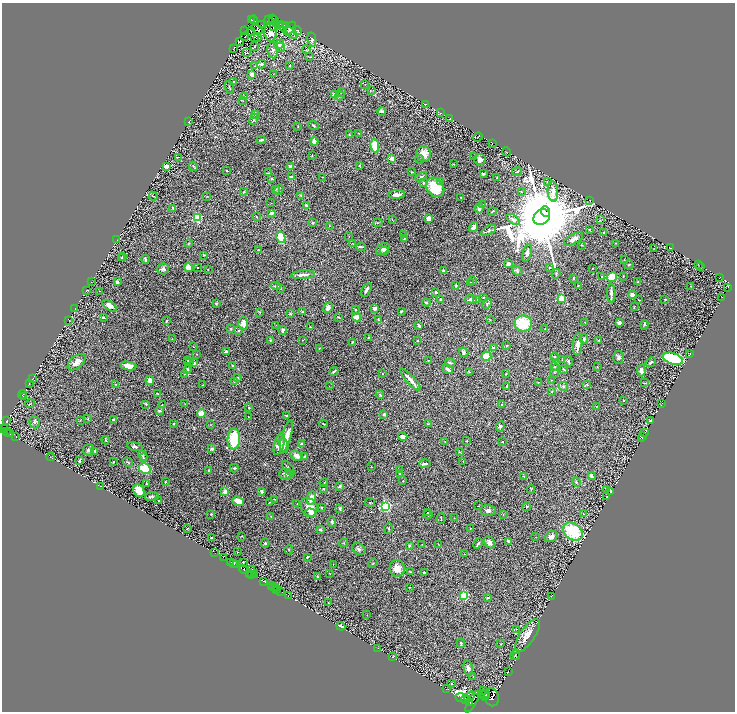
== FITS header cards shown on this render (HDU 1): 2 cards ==
NAXIS1  =                 1466
NAXIS2  =                 1419

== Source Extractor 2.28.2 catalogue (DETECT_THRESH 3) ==
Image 1466 x 1419 px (HDU 1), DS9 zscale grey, zoomed out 1/2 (1 PNG px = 2 x 2 image px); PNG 737 x 714 px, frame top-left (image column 2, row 1418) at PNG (2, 3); each listed source drawn as its Kron ellipse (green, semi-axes under 4 px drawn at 4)
Background 1.09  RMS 0.016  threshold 0.0486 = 3 sigma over >= 5 px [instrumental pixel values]
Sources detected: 507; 38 cannot appear on this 1/2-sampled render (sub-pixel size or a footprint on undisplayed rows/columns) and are neither listed nor drawn; the other 469 listed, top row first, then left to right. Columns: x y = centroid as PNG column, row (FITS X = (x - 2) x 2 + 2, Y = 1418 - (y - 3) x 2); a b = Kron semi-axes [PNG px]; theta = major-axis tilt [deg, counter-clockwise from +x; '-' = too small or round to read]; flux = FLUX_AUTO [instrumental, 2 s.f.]
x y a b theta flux
273 18 2 1 - 1.4
251 19 3 2 - 38
268 19 2 1 - 0.96
254 20 4 2 - 55
274 20 4 2 - 1.5
276 24 2 1 - 1
262 25 2 1 - 0.89
281 25 4 1 - 1.4
286 25 3 1 - 1.7
273 26 2 1 - 1
283 27 5 2 - 1.5
290 28 8 4 54 10
257 29 6 3 -27 1
245 30 2 1 - 1.3
251 31 4 2 - 3.6
297 31 4 2 - 2.1
270 32 9 6 -84 25
291 33 8 3 -42 6
245 37 2 1 - 0.97
254 37 2 1 - 0.84
257 37 2 1 - 1
312 39 7 4 -80 9.3
239 42 2 1 - 1.4
279 44 5 4 - 14
255 46 3 2 - 0.9
281 47 5 4 - 4.1
233 49 4 2 - 1.5
273 50 8 5 -85 12
306 50 4 3 - 2.5
247 53 4 3 - 2.4
310 57 3 3 - 2.2
261 64 4 3 - 7.6
255 66 3 2 - 2.4
290 66 3 2 - 1.9
252 74 3 3 - 18
273 74 2 2 - 0.96
233 82 3 3 - 2.3
365 84 2 1 - 0.73
229 87 7 2 -71 3.7
371 90 3 2 - 1.5
341 93 2 2 - 2
334 95 4 4 - 17
244 96 3 2 - 1.5
340 96 5 3 - 3.1
242 100 3 2 - 1.7
426 104 2 1 - 0.95
382 111 4 2 - 7.4
440 113 2 1 - 0.69
255 114 3 3 - 1.9
254 119 6 3 65 6.1
450 119 4 2 - 1.1
189 122 3 1 - 1.6
313 125 5 3 - 3.8
298 126 2 2 - 1.1
358 133 3 2 - 1.8
349 135 2 2 - 2.7
478 137 5 1 - 0.88
261 140 4 2 - 4.1
314 142 4 3 - 21
492 143 2 1 - 0.73
375 146 7 3 -80 96
507 152 4 2 - 1.8
424 154 8 7 - 32
312 155 3 2 - 1.4
178 157 3 2 - 0.98
474 157 4 2 - 2.1
392 158 2 2 - 51
419 159 4 2 - 3.6
480 159 6 5 - 12
453 164 3 2 - 1.5
167 166 2 2 - 85
193 166 5 3 - 3
359 166 3 3 - 2.3
291 167 3 3 - 8.2
227 170 2 2 - 2.5
412 172 3 2 - 1.8
517 172 5 2 - 3.1
269 173 4 3 - 3.3
483 174 3 2 - 4.6
291 177 3 2 - 14
322 177 2 2 - 1.4
421 177 6 3 26 4.3
497 178 2 2 - 2.9
272 179 4 3 - 3.1
440 181 3 3 - 2.3
547 182 3 2 - 1.8
423 183 3 3 - 4
435 187 10 8 -51 110
275 189 3 3 - 3.1
279 189 5 2 - 3.1
553 191 10 5 -86 25
244 192 3 3 - 3
521 192 4 2 - 1.9
301 195 4 3 - 3.2
397 195 8 3 4 15
153 196 4 1 - 1.2
207 196 3 1 - 1.1
461 197 2 2 - 1.9
589 200 2 1 - 0.91
271 203 2 2 - 0.87
482 204 3 2 - 1.8
307 205 4 2 - 8.1
173 208 3 2 - 4.1
479 208 5 3 - 12
492 211 4 2 - 2.7
546 212 5 2 - 1500
272 213 3 2 - 17
257 217 2 2 - 1.1
542 217 9 7 38 84000
197 218 3 3 - 300
429 218 4 3 - 29
513 219 7 4 -35 9
392 220 3 2 - 1.7
600 220 4 2 - 1.9
312 223 2 2 - 8.8
378 223 4 2 - 2.8
329 226 2 2 - 0.97
474 227 5 3 - 22
589 229 3 2 - 2
489 230 8 4 29 5.1
604 233 4 2 - 3.4
403 235 3 2 - 1.6
349 236 2 2 - 0.99
281 237 6 4 -75 78
404 239 3 2 - 2.3
574 239 10 5 30 22
117 240 2 2 - 1
353 243 2 2 - 1.1
616 243 2 2 - 1.3
189 244 4 2 - 2.1
582 245 3 3 - 1.6
361 247 5 3 - 5.4
653 248 2 2 - 0.74
671 248 2 1 - 1.3
383 249 7 5 35 16
258 250 3 2 - 4.2
384 251 4 4 - 11
527 253 9 4 76 10
204 255 3 2 - 1.8
123 257 3 2 - 2.2
121 258 3 2 - 2.3
145 259 4 2 - 7.1
624 259 2 1 - 1.4
509 264 3 3 - 16
629 265 4 2 - 2.2
698 265 2 1 - 0.81
701 266 2 1 - 0.5
188 267 5 4 - 45
198 268 2 2 - 1.9
549 268 3 2 - 1.9
163 269 6 5 - 7.7
208 269 2 2 - 1.7
592 269 2 2 - 1.2
443 271 3 3 - 5.5
517 271 6 3 -45 5.9
556 274 4 2 - 1.7
303 275 12 3 5 19
623 276 2 2 - 1.1
602 277 2 2 - 3.9
612 277 5 4 - 51
720 277 2 1 - 0.71
573 278 3 2 - 3.4
473 280 4 2 - 2
91 282 2 1 - 1.3
117 282 3 3 - 6.2
470 282 4 2 - 2.9
637 282 4 3 - 2.4
578 285 2 1 - 2.3
276 286 5 2 - 7
456 286 3 2 - 3.6
690 286 2 1 - 1.4
728 287 2 1 - 0.93
280 288 4 2 - 2.2
86 290 3 1 - 1.5
366 290 7 3 61 8.1
99 291 2 2 - 1.3
436 292 3 3 - 5.8
611 293 9 3 -89 13
632 294 2 2 - 54
483 297 3 2 - 2.5
722 298 2 1 - 0.64
440 299 3 2 - 2.9
470 299 6 3 9 11
561 299 3 3 - 110
665 299 3 3 - 2.5
476 300 4 3 - 3.2
639 300 2 1 - 1.6
426 302 4 3 - 3.4
216 304 3 2 - 3.3
487 304 5 3 - 3.9
109 306 8 4 -33 18
634 306 4 2 - 1.5
328 308 5 4 - 19
375 308 3 2 - 23
75 309 2 2 - 1.7
355 310 3 2 - 2.2
401 311 2 2 - 5.5
259 312 4 3 - 2.5
302 312 2 2 - 3.3
290 314 2 2 - 4.8
103 317 3 2 - 3.6
339 317 2 2 - 2.3
356 317 4 4 - 20
69 320 2 2 - 1.7
378 320 4 2 - 2.7
490 320 3 2 - 1.3
166 321 4 2 - 2.4
585 322 2 1 - 1.4
243 323 6 5 - 26
523 323 9 8 - 110
619 323 3 3 - 15
276 325 2 1 - 1
644 325 4 3 - 3.2
419 326 3 2 - 6.2
310 327 3 2 - 2.2
231 329 2 2 - 7.6
545 329 2 1 - 1.2
238 330 2 2 - 6.6
283 330 4 2 - 6.6
369 337 3 2 - 2.1
172 339 2 2 - 1.3
584 339 5 3 - 4.4
270 340 3 3 - 2.8
302 340 2 2 - 1
417 340 2 2 - 6
598 341 3 2 - 1.4
352 342 3 2 - 2.8
578 344 11 4 86 18
506 345 3 2 - 3
193 347 2 1 - 1
319 348 3 3 - 2.4
494 348 3 2 - 8.8
226 352 2 2 - 27
464 352 5 4 - 6.2
197 354 2 2 - 1.4
690 354 2 1 - 0.98
486 356 5 4 - 66
555 357 4 2 - 2.2
618 357 7 5 88 9.4
673 359 10 5 -17 330
188 360 2 2 - 1.7
429 360 4 2 - 2
562 360 3 2 - 1.2
568 361 5 3 - 5.3
77 362 10 6 41 23
189 362 3 3 - 3.3
651 362 6 2 42 5.5
194 363 3 2 - 9
450 363 5 2 - 6.3
129 366 8 4 -10 24
233 366 3 3 - 5.5
554 367 4 2 - 2.8
597 367 2 2 - 1.9
187 369 3 2 - 6
448 369 5 3 - 14
564 369 4 2 - 2.2
334 371 5 2 - 4.2
555 371 7 3 80 4.9
641 371 6 3 -84 16
469 372 3 2 - 1.2
185 374 3 2 - 1
382 374 3 2 - 1.4
506 374 4 2 - 1.9
237 378 2 2 - 4.9
32 379 2 1 - 0.87
410 379 14 2 -48 21
551 380 2 2 - 1.2
150 381 4 3 - 27
234 381 3 2 - 2.4
538 382 3 2 - 1.4
644 383 4 2 - 1.7
29 384 2 1 - 0.94
116 384 3 2 - 1.7
587 384 3 3 - 3.1
202 385 2 1 - 1.2
329 386 2 1 - 0.64
506 386 2 2 - 2.3
563 386 5 3 - 5.5
552 392 3 2 - 2
23 394 4 2 - 1.9
157 394 3 2 - 1.9
380 395 4 3 - 4.6
24 396 3 2 - 1.1
623 401 2 2 - 2
184 403 3 2 - 1.2
661 403 3 1 - 1.1
30 404 5 2 - 2
146 404 4 3 - 2.8
501 404 3 2 - 2.2
162 405 3 3 - 2.2
597 406 3 2 - 2
249 407 3 3 - 2.8
160 411 4 3 - 5.1
201 413 4 4 - 35
384 414 3 2 - 6.4
287 416 4 3 - 4.1
248 417 2 1 - 1.5
88 419 3 2 - 1.8
80 420 2 2 - 1.4
114 420 2 2 - 27
651 420 2 1 - 0.95
7 421 2 2 - 85
35 422 6 5 - 7.6
174 424 3 3 - 2.6
323 424 4 2 - 2.3
428 424 4 1 - 1.2
211 425 3 2 - 1.4
500 426 5 4 - 4.6
3 428 3 2 - 1300
5 429 3 2 - 730
7 432 2 1 - 200
645 432 2 1 - 0.67
9 433 2 1 - 240
11 433 2 2 - 180
642 436 4 1 - 1.2
16 437 2 1 - 0.97
286 437 17 4 74 34
403 437 4 3 - 13
642 438 2 1 - 0.72
234 439 10 6 85 120
106 440 4 3 - 2.2
466 441 2 1 - 2
445 442 3 2 - 1.9
502 442 2 2 - 1.7
279 444 11 5 74 32
301 444 2 2 - 11
284 445 8 4 -75 9.3
135 447 8 4 -12 9.6
212 449 3 2 - 12
88 450 6 5 - 8.8
95 451 3 2 - 8.8
459 452 3 3 - 2.9
143 456 5 4 - 5.6
297 456 7 4 -31 16
304 456 3 2 - 2.7
50 457 4 1 - 1.4
143 458 3 3 - 2.8
80 460 3 2 - 4.7
463 461 2 1 - 1.1
114 462 2 2 - 2
128 462 5 3 - 3.7
425 464 5 2 - 7
371 466 2 1 - 0.83
234 468 4 3 - 3.9
288 468 8 2 -53 4.6
145 469 6 5 - 140
399 469 2 2 - 1.3
208 470 2 2 - 2.1
286 474 6 5 - 8.8
400 474 3 2 - 4.5
290 475 2 2 - 3.1
523 476 4 2 - 1.8
591 476 4 3 - 15
403 481 2 2 - 2.3
165 482 2 2 - 1.8
576 482 5 3 - 3.8
324 483 4 2 - 1.6
146 484 3 3 - 2.3
101 486 2 1 - 0.93
340 486 3 2 - 6.8
323 489 2 2 - 3
531 489 4 2 - 1.9
607 489 3 2 - 6.3
139 491 7 5 -65 35
262 491 3 3 - 8.2
611 491 2 2 - 6.1
225 492 3 3 - 21
152 497 7 4 6 5.5
607 497 2 1 - 1.2
311 498 7 4 78 33
274 499 3 2 - 2
158 501 2 2 - 2.4
238 501 6 3 -20 37
269 502 2 2 - 1.5
370 503 5 2 - 2.4
297 504 2 2 - 1.4
385 506 3 3 - 670
478 506 3 1 - 1.2
527 506 4 3 - 4
309 507 10 8 -57 41
321 508 3 3 - 2.4
340 509 3 2 - 4.9
488 510 7 5 -5 13
311 513 5 3 - 12
427 513 3 2 - 1.4
211 514 2 2 - 8.1
428 514 4 4 - 3.4
584 514 3 3 - 2.2
503 515 2 2 - 1.9
271 516 3 2 - 1.6
441 518 5 2 - 1.9
454 518 2 1 - 1
332 522 5 4 - 5.2
188 528 2 2 - 1.4
389 528 5 2 - 3.1
470 529 3 2 - 1.3
320 530 3 3 - 5.6
573 531 11 8 -36 160
241 536 3 1 - 1.1
536 537 2 1 - 0.8
551 537 7 5 31 15
212 538 2 2 - 8.1
509 541 3 2 - 8.8
489 542 6 5 - 13
265 543 5 4 - 3.3
343 543 5 2 - 1.9
478 543 5 2 - 4.5
422 544 2 1 - 0.91
439 545 3 1 - 1.1
409 546 4 3 - 3
359 549 7 5 -34 7.3
289 550 4 2 - 1.8
237 552 3 1 - 1.3
214 553 3 1 - 21
465 554 3 1 - 0.96
307 557 3 2 - 3.2
223 558 2 1 - 74
231 562 3 1 - 510
243 562 2 2 - 2.9
373 563 5 2 - 2.6
234 564 2 1 - 87
236 564 2 1 - 45
333 564 2 1 - 1
397 568 8 7 - 27
243 570 4 1 - 580
251 570 2 1 - 0.81
411 572 3 2 - 1.6
250 573 2 1 - 410
329 573 3 2 - 1.1
424 573 3 2 - 3.8
252 574 2 1 - 280
254 574 2 1 - 170
317 577 3 3 - 2.6
263 581 2 1 - 230
271 586 2 1 - 350
273 587 2 1 - 100
275 587 2 1 - 56
409 587 2 1 - 1.1
277 589 2 1 - 510
281 591 2 1 - 61
288 596 2 1 - 39
464 596 3 3 - 280
551 596 2 1 - 1.1
487 598 3 3 - 1.9
328 603 2 2 - 1.7
367 615 2 1 - 0.8
341 626 4 2 - 7.9
516 629 2 2 - 1.2
527 635 19 7 56 39
461 643 4 2 - 4.2
500 644 3 2 - 1.8
378 648 2 1 - 0.87
515 655 5 2 - 1.9
393 657 2 1 - 0.77
516 657 2 1 - 1.1
468 668 8 4 -77 11
508 672 2 1 - 0.97
473 677 2 2 - 1.2
451 684 3 2 - 1.5
446 689 2 1 - 1
483 690 2 1 - 0.99
483 694 5 3 - 5800
485 695 5 3 - 4300
470 697 6 2 52 2600
492 697 9 7 -72 4300
463 698 8 4 -10 10000
465 699 4 2 - 5400
472 702 12 3 61 7200
470 703 3 1 - 1500
At the frame edge (FLAGS 8, measured only in part): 1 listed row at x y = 3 428
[38 sub-pixel or undisplayed-footprint detections neither listed nor drawn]